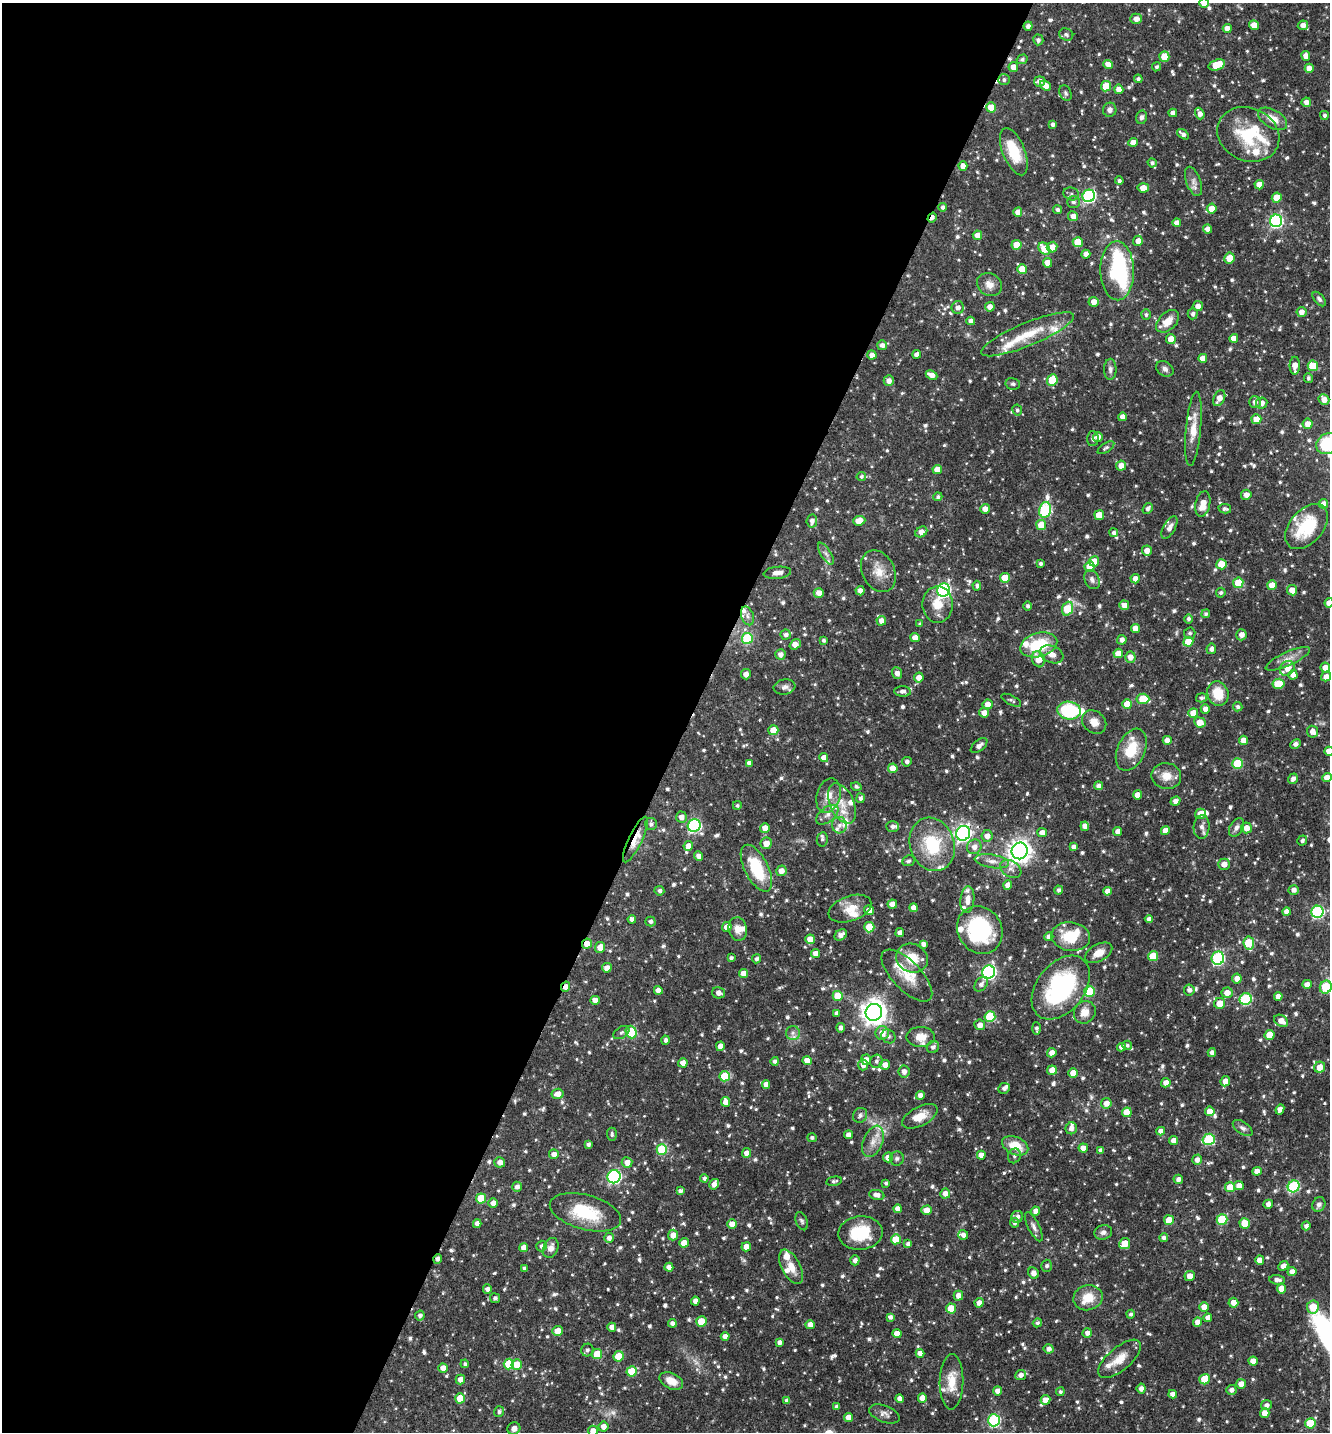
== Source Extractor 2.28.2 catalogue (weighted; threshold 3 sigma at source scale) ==
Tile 5 of 4 x 4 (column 1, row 2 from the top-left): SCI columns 285-1612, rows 2865-4294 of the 5742 x 5731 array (HDU 1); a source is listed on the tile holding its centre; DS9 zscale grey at full resolution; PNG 1332 x 1434 px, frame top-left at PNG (2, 3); each listed source drawn as its Kron ellipse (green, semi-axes under 4 px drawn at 4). Shown black and unused: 52% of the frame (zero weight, under 3 of 4 exposures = <1% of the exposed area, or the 3 px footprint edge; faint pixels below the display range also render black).
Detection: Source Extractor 2.28.2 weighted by HDU 2 'WHT'; one run over the whole footprint, this tile lists its part. Background 0.0787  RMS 0.0037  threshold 0.0168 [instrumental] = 3 sigma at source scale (4.5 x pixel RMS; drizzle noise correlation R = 1.50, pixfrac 1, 0.05/0.05 arcsec/px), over >= 5 px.
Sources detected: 957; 2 too faint to see at this stretch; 1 inside a brighter object's white glare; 3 cosmic-ray / hot-pixel residue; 1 long thin detection or spike segment (spike, bleed or trail) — neither listed nor drawn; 46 inside a brighter listed object's ellipse — not listed separately; of the other 904, all 500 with FLUX_AUTO >= 0.827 (the completeness limit of this list) listed and drawn (404 fainter detections not listed), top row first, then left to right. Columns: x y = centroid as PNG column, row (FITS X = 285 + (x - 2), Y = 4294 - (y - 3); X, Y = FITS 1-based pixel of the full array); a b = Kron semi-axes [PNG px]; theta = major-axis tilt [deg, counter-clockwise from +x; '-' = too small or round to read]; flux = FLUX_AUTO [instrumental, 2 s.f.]
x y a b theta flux
1204 3 5 4 - 3.6
1136 19 6 5 - 2.4
1254 25 5 4 - 4.1
1303 25 5 5 - 2.2
1028 26 4 4 - 1.4
1227 29 4 4 - 3.5
1066 35 7 6 - 1
1038 40 5 5 - 1
1306 56 5 4 - 2.4
1164 57 5 5 - 6.2
1022 59 5 4 - 0.93
1108 64 5 4 - 3
1217 65 8 5 19 8.9
1013 67 5 5 - 3.1
1157 67 5 4 - 0.83
1309 68 4 4 - 2.5
1138 79 4 4 - 0.99
1004 80 6 5 - 0.92
1039 81 5 5 - 2
1045 86 6 4 -40 3.4
1106 86 5 5 - 10
1119 89 4 4 - 2.8
1065 93 8 5 -65 0.85
1306 102 5 4 - 1.9
991 107 5 5 - 7.3
1110 110 7 7 - 1.7
1173 113 4 4 - 2.2
1200 113 6 4 -69 2.2
1324 115 4 4 - 0.89
1142 117 7 5 74 1.1
1273 119 16 9 -31 4.6
1053 124 4 3 - 1.1
1183 134 7 3 -37 1.3
1248 134 32 26 -24 21
1133 142 4 4 - 2.7
1014 152 25 11 -68 12
1152 163 5 4 - 1
963 166 4 4 - 3.1
1119 181 4 4 - 0.92
1193 181 15 7 -70 2.2
1259 185 4 4 - 3.5
1143 188 5 4 - 4.3
1071 194 8 6 -18 1.3
1089 196 6 6 - 62
1277 198 5 5 - 6.7
1073 202 6 6 - 1
943 207 4 4 - 1.1
1212 209 5 4 - 3.5
1058 210 4 4 - 1.1
1018 212 4 4 - 2.5
1073 216 5 5 - 2.7
932 217 5 3 - 1.7
1276 221 6 6 - 59
1177 223 4 4 - 2.4
1208 229 4 4 - 2
977 235 4 4 - 2.8
1138 241 5 5 - 2.5
1078 242 5 5 - 7.5
1017 245 5 5 - 6.4
1052 247 5 5 - 3.6
1044 249 7 5 -46 7.8
1086 254 4 4 - 2.2
1229 258 5 5 - 4.7
1047 263 4 4 - 3.4
1022 269 5 5 - 5.8
1117 271 29 17 -89 52
989 285 13 11 -34 3.2
1319 299 8 5 -50 0.96
1094 302 5 5 - 3
1198 306 5 5 - 2.6
958 307 6 6 - 1.8
990 307 5 4 - 2.6
1301 312 5 5 - 2.3
1193 314 5 5 - 1.1
1146 315 5 5 - 0.87
971 321 4 4 - 1.7
1168 321 14 8 43 5.2
1028 334 50 11 23 13
1234 338 4 4 - 3.4
1171 339 5 5 - 3.9
882 345 5 5 - 1.7
917 354 4 4 - 1.8
872 355 4 4 - 2.2
1203 358 4 4 - 2.9
1295 366 9 5 89 3.4
1313 366 5 5 - 11
1110 369 10 6 89 1.4
1165 369 9 7 -33 1.6
932 375 6 4 -25 2.7
1308 378 5 4 - 0.9
1052 380 6 5 - 11
889 381 5 5 - 1.8
1013 384 7 5 -12 0.89
1219 398 8 5 64 3.2
1324 400 6 5 - 3.1
1255 402 6 6 - 1.7
1262 403 6 5 - 2.2
1017 410 6 5 - 0.87
1122 417 4 4 - 2.8
1256 419 5 5 - 4.5
1308 424 5 5 - 3.1
1193 429 37 7 85 6.2
1098 437 5 4 - 2.1
1093 439 7 6 - 1.2
1327 444 12 10 36 20
1106 448 9 4 33 0.95
1121 466 5 5 - 2.8
937 470 4 4 - 4.4
861 476 5 4 - 0.85
1246 495 5 5 - 2
938 497 4 4 - 0.83
1203 504 13 7 79 4.7
1324 504 5 4 - 3
1148 508 6 4 55 1.2
985 509 5 5 - 2.4
1225 509 6 4 -11 1
1045 510 8 6 78 46
1099 515 5 5 - 7.3
812 521 6 5 - 1.7
859 521 6 4 5 4.6
1041 525 5 5 - 7.6
1306 527 26 16 49 19
1169 528 12 6 60 2
921 532 6 5 - 3
1114 533 4 4 - 1.3
1147 551 5 5 - 3
826 554 12 5 -57 1.5
1094 561 5 5 - 7.7
1041 564 3 3 - 0.93
1221 564 5 5 - 7.6
1089 567 5 5 - 5.7
878 571 22 16 -62 5.8
777 573 14 6 6 2.1
1005 578 5 5 - 7.2
1135 579 4 4 - 2.5
1092 580 10 7 -63 1.7
1238 583 5 5 - 8.9
1272 585 5 5 - 5.2
977 586 5 4 - 0.91
944 590 7 6 - 69
1292 590 5 5 - 3.4
860 591 5 4 - 1.8
819 593 5 5 - 2.7
1221 593 5 4 - 0.83
1329 603 4 4 - 3.1
938 604 18 15 90 6.9
1124 605 5 5 - 2.9
1028 606 4 4 - 0.91
1067 609 7 5 68 16
1206 614 4 4 - 0.93
747 616 9 6 -71 1.6
1188 619 5 4 - 1
881 621 5 5 - 2.5
920 624 4 4 - 0.85
1135 628 4 4 - 2.7
1190 633 6 5 - 0.84
786 635 5 5 - 1.4
1241 635 5 5 - 2.3
747 638 5 5 - 21
915 638 5 4 - 3.1
824 640 4 3 - 0.83
1122 640 5 4 - 1.8
1188 642 5 5 - 8.1
795 644 6 4 39 3
1039 645 19 12 16 17
1211 649 5 4 - 1.5
1118 653 5 4 - 4.5
780 654 5 5 - 1.9
1052 654 12 8 -21 2.9
1130 657 5 5 - 2.7
1038 659 8 6 -70 4.8
1288 659 24 7 24 3.6
1287 668 8 6 45 3.1
1325 668 5 5 - 3.2
897 673 6 5 - 1.9
746 674 5 5 - 2.5
1293 675 5 4 - 2.5
919 677 5 5 - 2.9
1326 677 5 4 - 2.6
1278 684 6 5 - 7.5
784 687 11 7 9 1.6
903 691 8 5 -3 1.4
1218 693 12 10 -74 8.9
1202 698 5 4 - 0.96
1143 699 6 5 - 10
1011 700 11 4 -27 0.84
988 704 5 5 - 2.5
1127 704 5 5 - 6.3
1238 707 5 4 - 0.96
1205 709 4 4 - 1.9
1069 711 12 9 -8 27
984 713 5 4 - 2.7
1193 713 5 4 - 3.9
1094 722 13 10 -40 3.3
1200 722 6 5 - 4
773 730 5 5 - 6.6
1312 732 6 5 - 2.5
1167 740 4 4 - 2.8
1243 740 4 4 - 3.2
1295 744 5 4 - 1.1
979 746 10 5 39 1.9
1131 750 22 13 66 10
1329 751 4 4 - 3.1
824 758 4 4 - 2.8
907 762 5 5 - 1.1
749 763 4 4 - 2.1
1237 764 5 5 - 19
893 768 5 4 - 4.4
1166 776 15 13 -11 4.7
1327 777 5 4 - 3.2
1293 779 5 4 - 1.5
1099 786 4 4 - 1.7
856 787 5 4 - 0.92
1137 795 4 4 - 3.3
828 796 17 12 74 4.5
861 798 5 4 - 1.1
1175 801 5 4 - 2.1
842 804 21 12 -67 6.2
737 805 4 4 - 0.84
1200 814 5 5 - 3.1
827 815 13 7 37 2.3
681 817 5 5 - 2.2
651 824 6 6 - 1.2
694 825 7 6 - 47
839 825 8 7 - 1.5
892 826 6 5 - 1.4
1085 826 5 4 - 2.4
1202 827 12 8 85 1.9
1236 827 10 6 57 1.5
765 828 5 5 - 3
1246 828 5 5 - 3.1
1165 830 4 4 - 2.9
1118 831 4 4 - 2
963 833 7 7 - 110
1042 833 5 4 - 2.6
987 836 6 5 - 2.2
635 839 25 6 64 5.3
822 839 7 5 79 0.85
1302 841 5 4 - 0.95
766 843 6 5 - 3.1
932 844 27 22 -71 20
688 846 5 4 - 2.8
974 847 7 7 - 2.4
1074 847 4 4 - 1.6
1020 851 8 8 - 270
698 856 4 4 - 2
909 861 6 5 - 0.87
992 861 17 6 -10 2.8
1224 864 5 5 - 2.8
756 868 25 12 -63 18
1011 869 11 8 -33 2.1
781 871 5 5 - 2.9
1008 885 5 4 - 2.8
1059 890 4 4 - 1.2
1294 890 5 5 - 1.7
659 891 5 4 - 1.1
1107 891 4 4 - 2.4
967 900 13 7 84 2.7
892 904 4 4 - 2.9
913 908 4 4 - 2.5
850 909 22 12 20 5.6
869 910 5 5 - 2.9
1286 912 4 4 - 2.5
1317 912 6 6 - 45
632 919 4 4 - 1.4
1149 919 4 4 - 1.6
650 921 5 5 - 1.1
727 927 5 5 - 3
869 927 5 5 - 11
738 929 12 9 -77 3.3
980 930 25 22 -57 34
900 933 4 4 - 1.9
841 935 7 5 38 1.9
1049 937 4 4 - 2.3
1071 937 19 14 -7 12
810 939 4 4 - 3.8
1249 943 6 5 - 13
587 944 5 5 - 3.3
923 944 4 4 - 1.6
600 947 5 5 - 3.2
815 953 4 4 - 2.5
1099 953 15 8 29 4.1
1153 956 5 5 - 11
731 958 3 3 - 0.95
912 958 16 14 -25 8.3
1218 958 7 6 - 43
756 959 4 4 - 1
607 968 5 4 - 2.7
989 972 7 6 - 80
744 973 4 4 - 3.4
907 976 33 14 -46 8.5
1237 978 5 5 - 2.8
981 984 8 5 50 1.5
1307 984 5 4 - 2.7
566 987 5 4 - 2.3
1326 987 7 6 - 16
1061 988 36 24 52 51
658 990 4 4 - 2.4
1189 990 5 5 - 1.5
1090 991 5 5 - 18
718 993 6 5 - 2
1227 993 5 5 - 3.6
838 996 5 5 - 7.6
1278 996 4 4 - 2.6
1246 999 6 5 - 30
595 1000 4 4 - 2.6
1220 1003 5 5 - 5.7
874 1012 8 8 - 360
1085 1012 12 10 53 3.9
836 1013 4 4 - 1.2
990 1016 5 5 - 17
1281 1021 7 5 -31 3.2
980 1025 5 5 - 2.2
841 1028 5 4 - 1.5
1036 1028 6 4 -86 0.86
631 1032 6 5 - 17
621 1033 9 5 34 0.96
793 1033 7 7 - 1.5
882 1033 7 6 - 3.8
1269 1035 5 5 - 5.6
888 1036 7 6 - 0.98
921 1037 14 10 0 4.5
665 1040 4 4 - 1.1
1127 1045 5 4 - 0.83
720 1046 4 4 - 2.7
933 1047 6 6 - 1.3
1121 1047 4 4 - 1.8
1212 1052 4 4 - 1.5
1052 1053 5 4 - 2.3
866 1060 5 5 - 2.8
775 1061 4 4 - 1.1
807 1061 4 4 - 3.5
876 1061 7 6 - 1.2
683 1063 4 4 - 2.9
863 1065 5 5 - 2
885 1065 5 5 - 2.8
1320 1067 5 5 - 4
1052 1070 5 4 - 3.1
904 1072 6 5 - 2.2
1073 1073 5 4 - 4.9
725 1076 5 5 - 14
1225 1081 5 4 - 3.2
1166 1083 4 4 - 2.6
766 1084 4 4 - 2.4
1004 1088 6 5 - 1.2
558 1094 6 5 - 2.9
920 1095 4 4 - 2.4
725 1102 5 4 - 2.8
1106 1103 5 5 - 2.6
1280 1109 5 4 - 1.7
1210 1111 5 5 - 4.1
1127 1112 5 5 - 6.5
860 1115 8 6 52 1.1
920 1116 19 9 27 5.5
1071 1128 6 5 - 1.6
1243 1128 11 6 -34 1.4
1161 1131 4 4 - 2
612 1134 6 5 - 0.89
848 1135 4 4 - 1.9
812 1138 5 4 - 0.85
1209 1139 6 5 - 26
873 1141 16 9 68 3.9
1173 1141 4 4 - 2.4
588 1144 4 4 - 0.96
1015 1146 14 9 -25 7.9
1083 1148 4 4 - 2.6
662 1149 5 5 - 18
1101 1150 4 4 - 1.3
746 1153 5 4 - 2.5
554 1154 5 5 - 2.5
981 1155 4 4 - 2.7
1014 1156 7 6 - 1
888 1157 5 5 - 2.8
897 1158 7 7 - 1
1197 1160 5 5 - 1.9
500 1162 5 5 - 2.3
627 1162 5 5 - 2.9
1257 1171 4 4 - 2.8
614 1177 7 6 - 60
704 1178 4 4 - 1
1178 1179 4 4 - 1.6
834 1181 8 4 12 0.85
886 1183 3 3 - 0.85
714 1184 5 4 - 2.4
1239 1185 5 4 - 2.9
1294 1186 6 5 - 32
517 1187 5 5 - 1.6
1230 1187 5 5 - 7.1
680 1191 4 4 - 1.1
945 1193 5 5 - 2.4
877 1195 8 5 -9 2.2
481 1198 5 5 - 9.8
493 1203 4 4 - 2.6
1268 1204 5 4 - 1.8
1319 1204 7 6 - 1.5
898 1209 4 4 - 2.8
927 1210 5 4 - 3.8
1036 1211 4 4 - 2.5
585 1212 36 17 -15 18
1017 1217 6 6 - 1.5
1222 1219 5 5 - 19
1169 1220 5 5 - 6.3
802 1221 9 5 -69 0.91
1015 1223 5 4 - 1.2
1245 1223 5 5 - 7.2
477 1224 4 4 - 2.2
732 1224 5 4 - 3.5
1306 1226 4 4 - 1.2
1034 1227 16 5 -63 1.6
1103 1232 9 7 16 1.3
860 1233 22 16 5 13
673 1235 5 5 - 2.9
963 1235 5 5 - 1.7
609 1238 5 5 - 1.9
1164 1238 4 4 - 1.2
896 1239 5 5 - 7
684 1243 5 4 - 4.3
908 1244 4 4 - 1.4
1125 1244 5 5 - 5.4
542 1246 5 5 - 1.3
746 1247 5 4 - 3
524 1248 4 4 - 3.1
551 1248 10 7 70 2.4
437 1259 5 4 - 1.3
855 1260 5 4 - 1.5
1260 1260 4 4 - 2.7
1047 1266 6 5 - 1.1
1283 1266 5 4 - 2.2
669 1267 4 4 - 2.3
791 1267 19 9 -63 4.6
524 1268 3 3 - 0.91
1292 1272 4 4 - 2.1
1033 1273 6 5 - 1.9
1190 1276 5 5 - 2.8
1277 1280 8 4 -6 1.5
487 1289 5 4 - 1.7
1282 1289 5 4 - 4.2
958 1296 5 5 - 2.6
495 1298 5 4 - 1.1
1088 1298 15 12 13 6.9
695 1301 4 4 - 2
979 1303 4 4 - 2.7
1233 1303 5 5 - 2.5
1204 1307 5 4 - 3.5
1313 1307 6 6 - 5.6
951 1308 5 5 - 8.5
1131 1314 4 4 - 0.92
420 1316 5 4 - 1.3
890 1317 4 4 - 1.3
1208 1318 4 4 - 2.6
701 1321 5 5 - 9.5
1197 1322 4 4 - 2.5
672 1323 4 4 - 1.6
1037 1323 4 4 - 0.84
810 1325 4 4 - 2.8
612 1327 4 4 - 2.6
558 1331 5 5 - 4.7
1087 1333 5 4 - 1.7
897 1334 4 4 - 4
725 1336 4 4 - 2.6
779 1342 4 4 - 1.4
1048 1349 5 4 - 1.6
587 1350 6 6 - 1.1
920 1353 4 4 - 2.6
597 1354 5 5 - 10
618 1356 5 5 - 8.2
1120 1359 26 11 40 6.1
1253 1361 4 4 - 3.1
465 1364 4 3 - 0.86
509 1364 5 5 - 14
517 1365 5 5 - 6.5
443 1368 5 4 - 2.8
632 1371 5 5 - 11
1021 1375 5 5 - 1.8
460 1379 5 4 - 2.9
1205 1379 5 5 - 11
671 1381 12 8 -25 4.6
951 1382 28 12 89 7.4
1241 1384 5 5 - 3
1141 1389 5 4 - 1.9
1231 1390 5 5 - 1.8
998 1391 4 4 - 2.6
1060 1392 4 4 - 0.86
1173 1394 4 4 - 2.4
460 1398 5 5 - 7.5
900 1398 4 4 - 2.2
922 1398 4 4 - 3.3
1045 1400 5 4 - 3.2
787 1401 4 4 - 1.5
1266 1405 5 5 - 1.6
837 1407 4 3 - 1.1
499 1412 5 5 - 0.92
1265 1413 5 4 - 3.2
884 1414 16 8 -21 1.9
848 1417 4 4 - 2.8
994 1420 6 6 - 43
1310 1423 5 5 - 12
603 1427 5 5 - 2.5
514 1428 6 6 - 2.8
593 1431 5 5 - 2.9
Overlapping masked pixels (flux is a lower limit): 5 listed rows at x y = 932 217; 635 839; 587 944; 566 987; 437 1259
Isophote crosses this tile's border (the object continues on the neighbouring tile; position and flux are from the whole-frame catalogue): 8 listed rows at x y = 1204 3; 1327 444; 1329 603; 1329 751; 1327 777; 1326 987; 514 1428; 593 1431